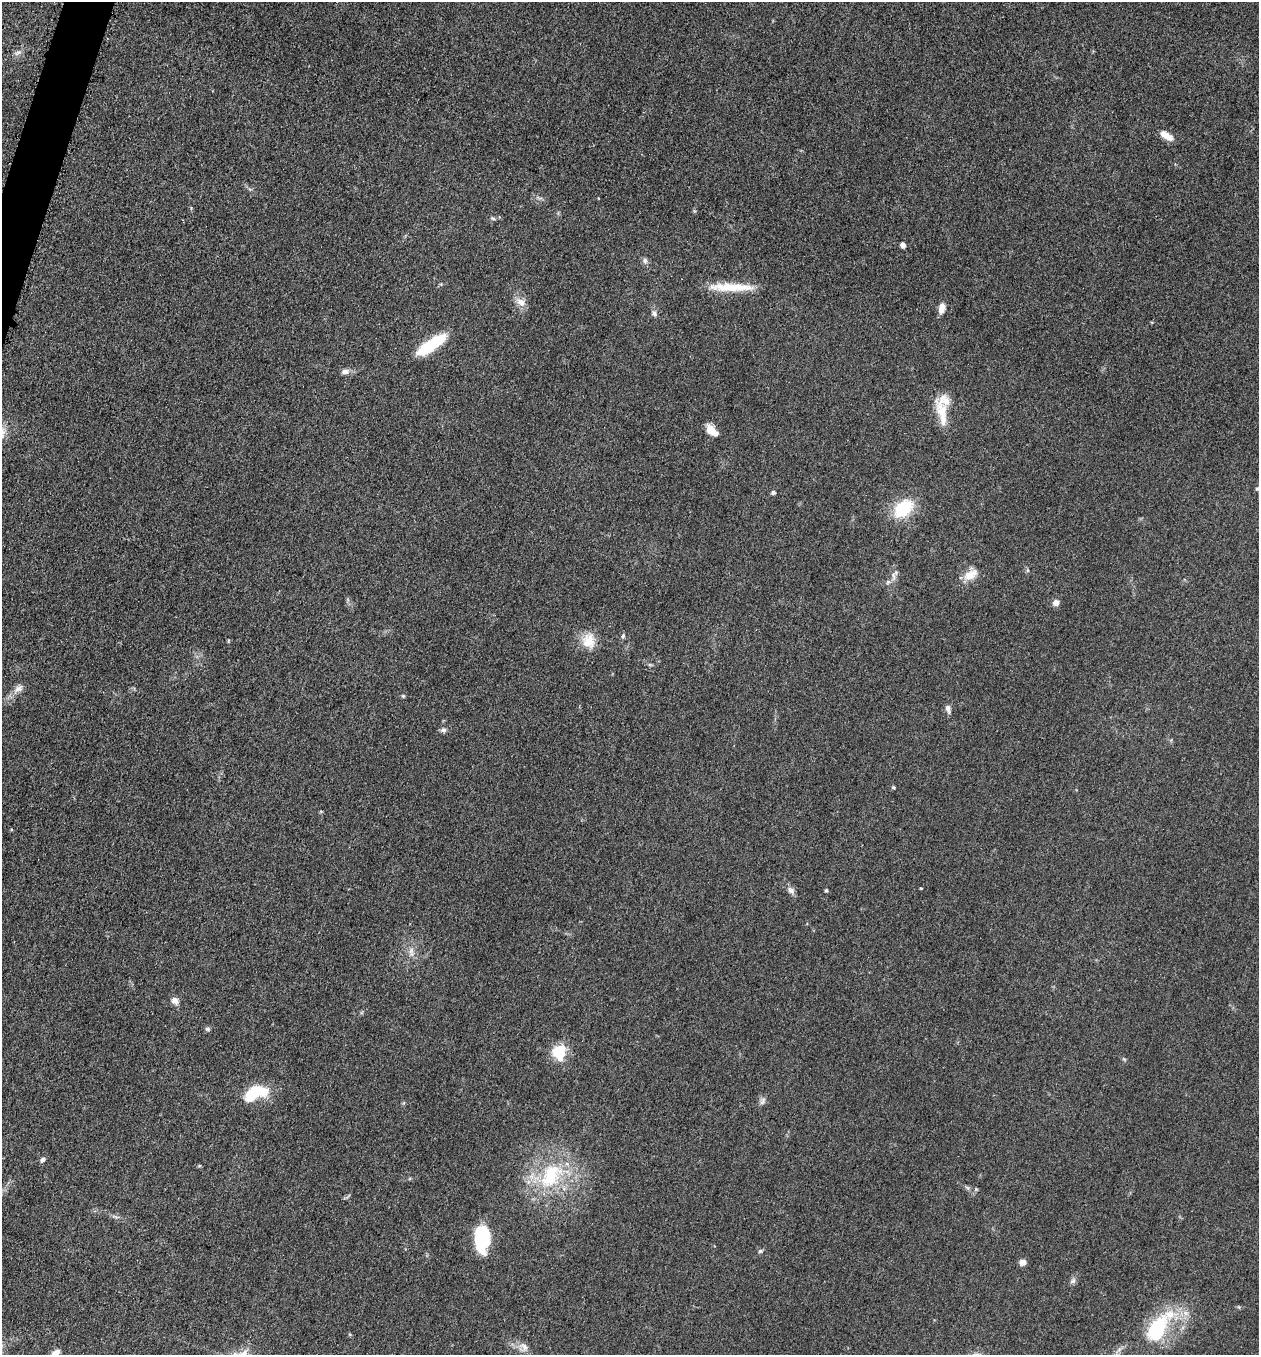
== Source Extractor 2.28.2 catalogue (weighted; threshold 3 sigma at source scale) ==
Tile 11 of 4 x 4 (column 3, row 3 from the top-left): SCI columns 2713-3969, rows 1370-2722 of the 5506 x 5461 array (HDU 1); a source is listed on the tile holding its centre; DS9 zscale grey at full resolution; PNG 1261 x 1357 px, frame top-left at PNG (2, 2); no overlay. Shown black and unused: <1% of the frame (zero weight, under 3 of 5 exposures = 4% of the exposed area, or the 3 px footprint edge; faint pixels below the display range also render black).
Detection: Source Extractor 2.28.2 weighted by HDU 2 'WHT'; one run over the whole footprint, this tile lists its part. Background 0.0603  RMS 0.0062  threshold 0.0277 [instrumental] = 3 sigma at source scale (4.5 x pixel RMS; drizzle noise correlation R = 1.50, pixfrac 1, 0.05/0.05 arcsec/px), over >= 5 px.
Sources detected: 51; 1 inside a brighter object's white glare — not listed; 4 inside a brighter listed object's ellipse — not listed separately; the other 46 listed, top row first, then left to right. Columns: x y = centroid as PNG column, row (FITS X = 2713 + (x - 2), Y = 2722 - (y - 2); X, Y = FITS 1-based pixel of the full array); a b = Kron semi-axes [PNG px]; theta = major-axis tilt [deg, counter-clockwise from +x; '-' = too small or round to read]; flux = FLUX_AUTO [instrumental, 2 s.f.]
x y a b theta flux
18 52 7 4 1 1.5
1166 136 17 7 -32 6
493 218 7 4 -20 1
903 245 6 5 - 2.5
645 260 8 7 - 1.8
732 287 54 9 -1 18
521 302 15 9 -36 4.7
942 308 12 7 79 4.7
654 313 9 5 -82 1.9
432 345 36 10 34 28
345 371 10 7 7 2.9
942 412 20 15 -58 11
712 431 15 8 -39 8.1
1257 489 6 5 - 1
773 492 5 4 - 1.5
903 509 19 13 42 30
971 575 21 11 28 7.6
893 576 13 5 -88 2.8
888 582 7 5 45 1.4
1056 603 7 6 - 3.4
623 636 6 5 - 1.1
588 641 22 18 90 11
18 689 15 8 32 4.1
403 696 5 4 - 0.77
948 709 11 6 -74 2.3
443 730 8 5 1 1.7
893 787 5 4 - 0.73
791 890 11 8 -48 2.7
826 890 4 4 - 0.77
411 952 14 6 -82 3.2
175 1001 9 7 -41 3.6
208 1029 7 5 -16 1.2
559 1052 17 14 29 15
252 1094 20 11 52 19
762 1101 12 5 57 2
42 1160 8 5 50 1.5
199 1166 6 3 18 0.61
551 1176 42 27 55 47
976 1189 5 5 - 0.78
482 1237 27 15 88 35
760 1251 6 5 - 1.1
1023 1262 8 6 10 3.1
1073 1281 9 6 45 1.8
1157 1329 40 21 60 41
524 1347 14 9 -55 4.1
55 1354 14 8 49 4.7
Isophote crosses this tile's border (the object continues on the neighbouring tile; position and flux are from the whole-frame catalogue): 2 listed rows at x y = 1257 489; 55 1354